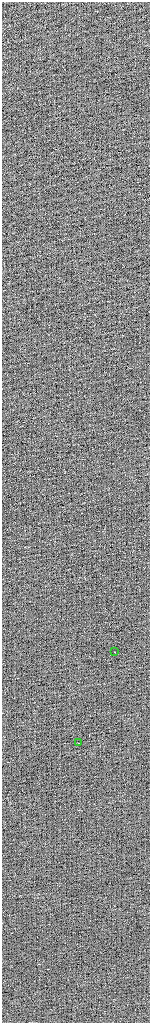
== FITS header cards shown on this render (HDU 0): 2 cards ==
NAXIS1  =                  296 / Axis length
NAXIS2  =                 2041 / Axis length

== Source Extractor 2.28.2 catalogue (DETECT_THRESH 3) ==
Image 296 x 2041 px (HDU 0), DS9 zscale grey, zoomed out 1/2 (1 PNG px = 2 x 2 image px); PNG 152 x 1025 px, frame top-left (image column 1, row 2041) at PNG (2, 2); each listed source drawn as its Kron ellipse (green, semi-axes under 4 px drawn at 4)
Background 0.675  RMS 2.4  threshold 7.35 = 3 sigma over >= 5 px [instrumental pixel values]
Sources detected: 6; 4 cannot appear on this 1/2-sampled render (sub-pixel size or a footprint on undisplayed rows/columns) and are neither listed nor drawn; the other 2 listed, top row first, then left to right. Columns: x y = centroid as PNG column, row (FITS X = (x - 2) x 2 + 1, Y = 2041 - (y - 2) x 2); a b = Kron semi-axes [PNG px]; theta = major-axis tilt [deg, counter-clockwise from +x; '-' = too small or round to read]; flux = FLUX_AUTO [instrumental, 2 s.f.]
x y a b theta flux
114 652 2 1 - 1900
78 743 2 1 - 2100
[4 sub-pixel or undisplayed-footprint detections neither listed nor drawn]